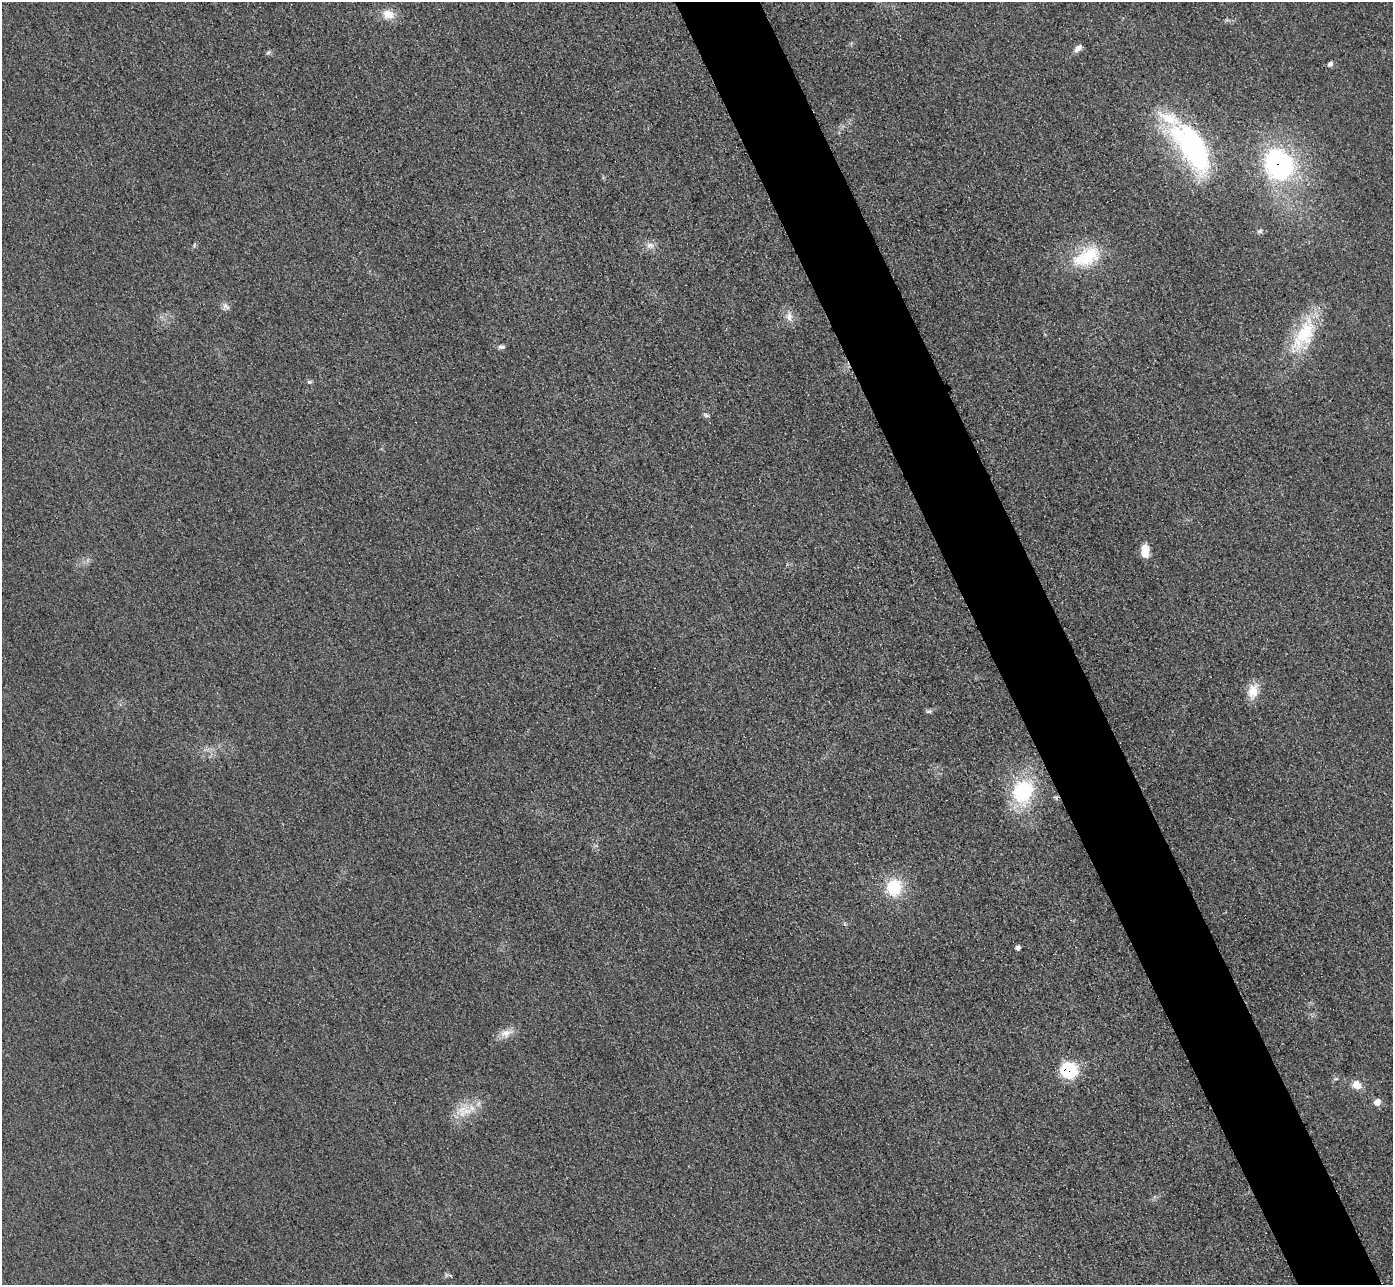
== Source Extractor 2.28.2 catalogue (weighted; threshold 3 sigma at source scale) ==
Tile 6 of 4 x 4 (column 2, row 2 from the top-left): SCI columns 1422-2812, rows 2874-4156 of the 5626 x 5614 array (HDU 1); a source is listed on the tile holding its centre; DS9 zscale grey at full resolution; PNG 1395 x 1287 px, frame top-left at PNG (2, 2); no overlay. Shown black and unused: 6% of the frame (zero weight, under 3 of 4 exposures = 3% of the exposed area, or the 3 px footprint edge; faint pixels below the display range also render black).
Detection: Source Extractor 2.28.2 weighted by HDU 2 'WHT'; one run over the whole footprint, this tile lists its part. Background 0.0856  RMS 0.017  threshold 0.0786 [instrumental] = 3 sigma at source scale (4.5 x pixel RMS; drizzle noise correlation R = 1.50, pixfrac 1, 0.05/0.05 arcsec/px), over >= 5 px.
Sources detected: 29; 1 cosmic-ray / hot-pixel residue — not listed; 1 inside a brighter listed object's ellipse — not listed separately; the other 27 listed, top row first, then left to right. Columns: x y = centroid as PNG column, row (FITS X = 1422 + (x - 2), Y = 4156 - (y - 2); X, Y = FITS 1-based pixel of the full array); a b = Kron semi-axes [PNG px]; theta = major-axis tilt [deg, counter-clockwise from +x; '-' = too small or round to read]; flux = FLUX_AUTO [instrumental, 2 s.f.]
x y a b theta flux
388 14 16 12 -15 21
1078 48 10 6 45 9.6
268 53 7 4 20 2.9
1330 64 6 5 - 5.7
1193 147 59 27 -57 330
1279 164 31 27 -65 290
1260 231 7 6 - 3.6
650 245 11 7 -6 8.5
1087 257 42 22 27 82
226 306 12 6 -29 6.4
789 316 13 8 -89 12
1304 334 51 22 61 100
501 347 9 5 -6 4.6
309 382 6 5 - 2.9
707 415 8 4 -34 3.4
1145 551 14 8 -86 25
1253 691 20 13 78 25
929 711 9 4 1 3.3
1023 792 28 23 69 130
894 887 19 17 74 65
1018 948 5 5 - 5.3
506 1033 16 10 8 16
1068 1070 9 8 - 230
1336 1079 6 4 18 2.4
1357 1085 12 10 -34 16
1377 1102 7 7 - 12
462 1111 19 10 84 25
Overlapping masked pixels (flux is a lower limit): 2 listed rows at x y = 1279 164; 1068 1070